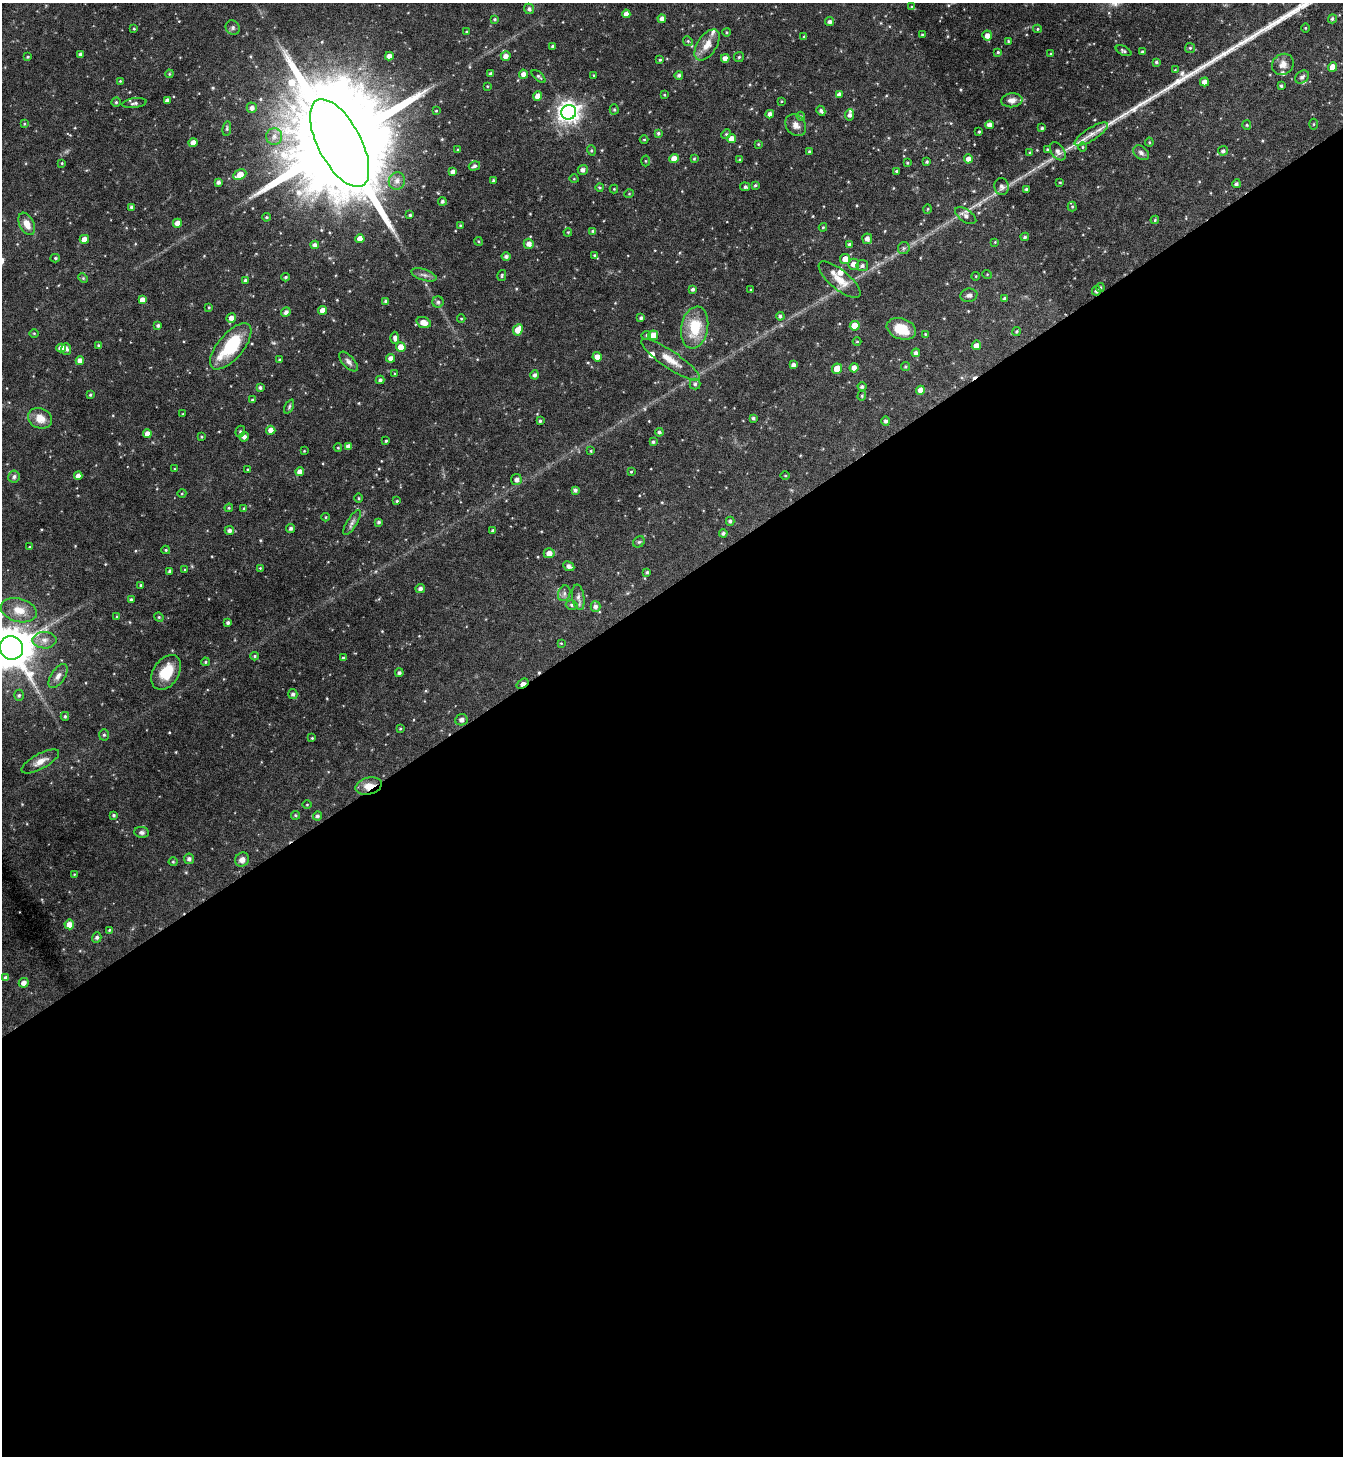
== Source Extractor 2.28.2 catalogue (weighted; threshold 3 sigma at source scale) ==
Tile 15 of 4 x 4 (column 3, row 4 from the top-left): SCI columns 2838-4178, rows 2-1455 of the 5811 x 5817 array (HDU 1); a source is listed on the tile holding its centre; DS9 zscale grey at full resolution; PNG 1345 x 1458 px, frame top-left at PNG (2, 3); each listed source drawn as its Kron ellipse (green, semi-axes under 4 px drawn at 4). Shown black and unused: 60% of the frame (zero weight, under 4 of 8 exposures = <1% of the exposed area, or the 3 px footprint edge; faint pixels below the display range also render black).
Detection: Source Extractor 2.28.2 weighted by HDU 2 'WHT'; one run over the whole footprint, this tile lists its part. Background 0.071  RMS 0.0039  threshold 0.016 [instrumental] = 3 sigma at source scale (4.09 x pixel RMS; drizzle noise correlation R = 1.36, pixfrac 0.8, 0.05/0.05 arcsec/px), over >= 5 px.
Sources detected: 313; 1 too faint to see at this stretch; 2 cosmic-ray / hot-pixel residue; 1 long thin detection or spike segment (spike, bleed or trail) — neither listed nor drawn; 6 inside a brighter listed object's ellipse — not listed separately; the other 303 listed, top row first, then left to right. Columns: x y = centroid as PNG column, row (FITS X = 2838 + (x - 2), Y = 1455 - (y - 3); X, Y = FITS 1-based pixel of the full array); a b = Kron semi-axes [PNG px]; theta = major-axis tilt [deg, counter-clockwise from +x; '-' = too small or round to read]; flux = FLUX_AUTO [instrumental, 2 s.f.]
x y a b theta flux
912 7 4 4 - 0.38
529 9 5 5 - 0.97
626 14 4 4 - 1.5
495 19 4 4 - 0.5
662 19 4 4 - 1.5
1332 19 4 4 - 0.58
829 22 4 4 - 0.99
233 28 7 6 - 0.88
1305 28 4 3 - 0.28
134 29 3 3 - 0.33
1038 29 4 4 - 0.38
466 32 4 3 - 0.31
726 32 4 3 - 0.32
922 35 3 3 - 0.38
987 35 5 4 - 1.9
804 37 4 3 - 0.38
688 41 5 4 - 0.46
1008 41 3 3 - 0.31
707 45 17 9 56 3.8
553 46 3 3 - 0.63
1190 48 5 5 - 0.51
1123 51 8 4 -27 0.7
998 52 4 4 - 0.42
1142 52 3 3 - 0.63
80 54 4 3 - 0.89
1050 54 3 3 - 0.29
389 56 4 4 - 2.2
506 56 5 4 - 1.8
28 57 4 3 - 0.4
739 57 5 4 - 0.48
725 58 4 4 - 2.1
660 60 4 3 - 0.45
1156 62 4 3 - 0.58
1283 64 11 10 - 2.4
1333 67 4 4 - 3.7
1175 70 4 2 - 0.25
169 74 4 3 - 0.3
491 74 4 3 - 0.73
523 74 4 4 - 1.6
593 75 3 2 - 0.22
679 75 4 4 - 0.79
539 76 8 4 -40 0.62
1302 77 7 6 - 1.1
120 81 4 4 - 0.3
1204 82 4 4 - 1.7
487 86 4 3 - 0.27
1281 86 4 3 - 0.55
839 94 4 4 - 1.3
664 95 3 3 - 0.35
538 96 4 4 - 2.9
167 100 4 4 - 1.2
1012 100 10 7 7 2
781 101 4 2 - 0.25
116 102 4 4 - 0.51
134 103 12 5 8 1.1
252 108 5 5 - 1.4
614 109 5 4 - 0.4
436 111 3 3 - 0.3
821 111 5 4 - 0.84
569 112 7 7 - 230
770 114 4 4 - 1.4
850 115 6 4 82 1.1
801 116 5 4 - 0.42
24 124 4 3 - 0.34
1314 124 5 3 - 0.35
796 125 12 9 -49 2.1
990 125 4 4 - 2.1
1247 125 5 4 - 0.46
227 128 7 4 84 0.51
1042 128 4 3 - 0.53
979 132 3 2 - 0.4
658 133 4 4 - 0.54
726 134 5 4 - 0.48
1091 134 19 6 32 3
274 136 8 8 - 1.7
731 139 4 4 - 2.7
644 140 4 3 - 0.32
193 142 4 4 - 2.1
1149 142 4 4 - 0.38
340 143 48 21 -62 14000
758 144 4 4 - 0.31
1082 147 4 3 - 0.32
1047 149 3 2 - 0.36
458 150 4 3 - 0.42
591 150 5 3 - 0.39
1058 151 10 6 -53 1.6
1223 151 5 4 - 0.87
809 152 4 3 - 0.51
1030 152 4 3 - 0.34
1141 153 9 6 -40 1.2
674 158 5 4 - 3
694 159 3 3 - 0.35
740 159 4 3 - 0.29
968 159 4 4 - 1.7
645 161 5 3 - 0.33
927 162 3 3 - 0.46
62 163 4 3 - 0.3
907 163 3 3 - 0.4
474 166 6 4 18 0.88
583 170 5 5 - 1.5
896 171 3 2 - 0.42
453 172 4 4 - 1.2
240 175 7 5 27 4.7
574 179 4 3 - 0.25
397 181 9 8 - 1.9
494 181 3 3 - 0.69
218 182 4 3 - 1
1060 182 3 2 - 0.28
1236 184 4 4 - 0.77
755 185 4 3 - 0.44
1002 186 8 7 - 1.3
600 187 4 3 - 0.44
745 187 5 4 - 0.7
614 189 4 4 - 0.31
1026 189 4 3 - 0.49
629 194 5 3 - 0.27
442 201 4 4 - 0.74
131 207 4 3 - 0.67
1072 207 5 4 - 0.44
928 209 5 3 - 0.28
410 215 3 3 - 0.5
966 216 12 6 -34 1.7
266 217 4 3 - 0.4
1155 220 4 3 - 0.36
177 223 4 4 - 2.5
27 224 12 7 -63 3.5
460 225 3 3 - 0.31
823 227 4 4 - 0.36
593 231 4 3 - 0.61
568 232 4 3 - 0.33
1025 237 4 3 - 0.63
84 239 4 4 - 2.5
360 239 4 4 - 2.9
867 239 5 5 - 1.6
478 241 4 3 - 0.38
995 242 4 4 - 0.28
529 244 5 5 - 1.9
849 244 4 4 - 0.55
315 245 4 4 - 1.3
904 248 6 5 - 0.65
594 255 4 3 - 0.34
506 256 4 4 - 0.95
55 258 4 4 - 0.51
845 259 5 5 - 3.2
853 264 5 5 - 2.4
862 266 6 5 - 1
987 274 5 3 - 0.3
424 275 13 5 -17 1.3
502 275 5 4 - 0.46
976 276 4 3 - 0.25
286 277 4 3 - 0.47
83 278 5 4 - 0.43
245 280 4 3 - 0.55
840 280 26 9 -40 5.5
1100 288 4 4 - 0.4
693 289 4 4 - 0.77
751 290 4 3 - 0.31
1096 291 4 4 - 0.91
969 295 8 6 9 1.2
1005 298 4 4 - 0.74
142 300 4 4 - 1.9
385 301 4 3 - 0.48
438 302 6 5 - 0.78
209 307 4 3 - 0.33
323 310 4 4 - 2.8
286 312 5 4 - 1.3
780 316 4 4 - 0.77
231 318 5 4 - 2.1
461 318 4 3 - 0.32
641 318 4 4 - 0.73
424 323 7 5 -19 3.2
158 325 3 3 - 0.72
855 326 5 5 - 6.7
695 327 21 13 80 12
901 329 15 10 -19 8.2
518 330 6 4 63 3.8
1016 331 4 4 - 0.48
34 333 4 3 - 0.3
925 334 3 3 - 0.3
646 335 5 4 - 0.48
653 335 5 4 - 3.6
395 338 6 4 -88 1.2
857 341 4 3 - 0.28
976 345 5 4 - 1.8
99 346 4 4 - 0.77
231 346 28 12 50 19
401 347 5 4 - 4.9
61 348 5 4 - 2.5
66 349 6 5 - 1.2
916 353 4 4 - 1.1
597 357 5 4 - 2.1
390 358 4 4 - 1.6
80 360 4 4 - 2
280 360 3 3 - 0.65
670 360 35 8 -34 5.4
348 362 12 6 -48 1.3
793 365 4 4 - 1.2
905 367 4 4 - 0.48
854 368 4 4 - 2.3
837 369 5 5 - 4.3
395 374 4 4 - 0.41
535 375 4 4 - 1
380 380 4 3 - 0.81
695 384 5 5 - 0.61
862 387 4 4 - 0.73
260 388 4 4 - 0.78
920 390 4 4 - 2.2
90 395 4 3 - 0.4
862 396 5 4 - 0.48
253 400 4 3 - 0.65
289 407 7 4 64 0.54
183 414 4 3 - 0.24
40 418 12 10 -23 4.4
753 418 4 3 - 0.68
540 421 4 3 - 0.53
886 421 4 4 - 0.99
271 430 4 4 - 2.1
240 431 6 4 68 0.55
659 432 4 4 - 0.8
147 434 4 4 - 2.3
202 437 3 3 - 0.42
244 437 4 4 - 1.3
386 441 3 3 - 0.42
653 442 3 3 - 0.57
348 446 4 4 - 1.7
338 448 4 3 - 0.3
304 451 3 2 - 0.23
591 451 3 3 - 0.32
174 469 3 2 - 0.23
247 469 4 3 - 0.32
300 472 4 4 - 2.4
631 472 3 3 - 0.33
14 476 6 6 - 0.99
78 476 4 4 - 1.7
785 476 4 3 - 0.32
516 480 5 5 - 1.4
575 490 4 3 - 0.87
182 493 4 3 - 0.36
359 498 4 3 - 0.34
397 501 3 3 - 0.39
229 508 4 4 - 0.44
244 508 4 3 - 0.36
325 517 4 3 - 0.3
730 521 4 4 - 0.76
352 522 14 5 59 1.3
379 522 4 3 - 0.72
291 528 4 4 - 0.86
229 530 4 4 - 1.2
493 531 3 3 - 0.69
723 533 4 4 - 0.83
639 542 6 5 - 0.52
30 547 4 3 - 0.38
166 550 4 3 - 0.48
549 553 5 5 - 2.4
569 566 6 4 -28 1.4
260 568 3 3 - 0.29
185 570 3 3 - 0.34
170 571 4 4 - 1
647 572 3 3 - 0.57
141 585 3 3 - 0.39
420 589 5 4 - 0.9
564 593 8 6 71 1
578 597 13 6 -82 1.4
131 600 4 3 - 0.68
572 605 6 4 -16 0.67
595 607 5 5 - 1.3
19 610 18 11 -14 5.4
117 617 4 4 - 0.47
159 617 5 4 - 0.42
228 623 3 3 - 0.78
44 640 12 8 -1 2.5
561 643 4 2 - 0.24
12 648 12 11 - 1400
254 656 4 4 - 0.48
343 658 3 3 - 0.52
205 662 4 4 - 0.47
166 672 19 12 57 8.5
399 673 4 4 - 0.81
58 676 13 7 56 1.9
523 684 6 3 34 2.7
293 694 5 4 - 0.97
19 695 5 5 - 0.57
65 716 4 4 - 0.51
461 720 6 5 - 1.5
400 729 4 2 - 0.3
104 735 5 5 - 0.62
312 738 3 3 - 0.31
40 761 21 7 28 3.1
369 786 13 8 13 4.4
307 805 4 3 - 0.28
114 815 3 3 - 0.55
296 815 4 4 - 0.48
317 816 4 4 - 0.81
142 832 7 5 -6 0.87
189 859 5 5 - 1.1
242 860 7 6 - 1.9
173 862 4 4 - 0.38
74 874 4 2 - 0.23
69 924 5 5 - 2.9
109 930 4 3 - 0.36
97 937 5 5 - 0.9
6 978 4 4 - 1.3
24 983 5 4 - 1.9
Overlapping masked pixels (flux is a lower limit): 3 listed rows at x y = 1096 291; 523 684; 369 786
Isophote crosses this tile's border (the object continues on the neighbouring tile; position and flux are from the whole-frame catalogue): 1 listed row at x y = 12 648
Unlisted compact peaks at least as high as the median listed source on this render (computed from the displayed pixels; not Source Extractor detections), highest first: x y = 1182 73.